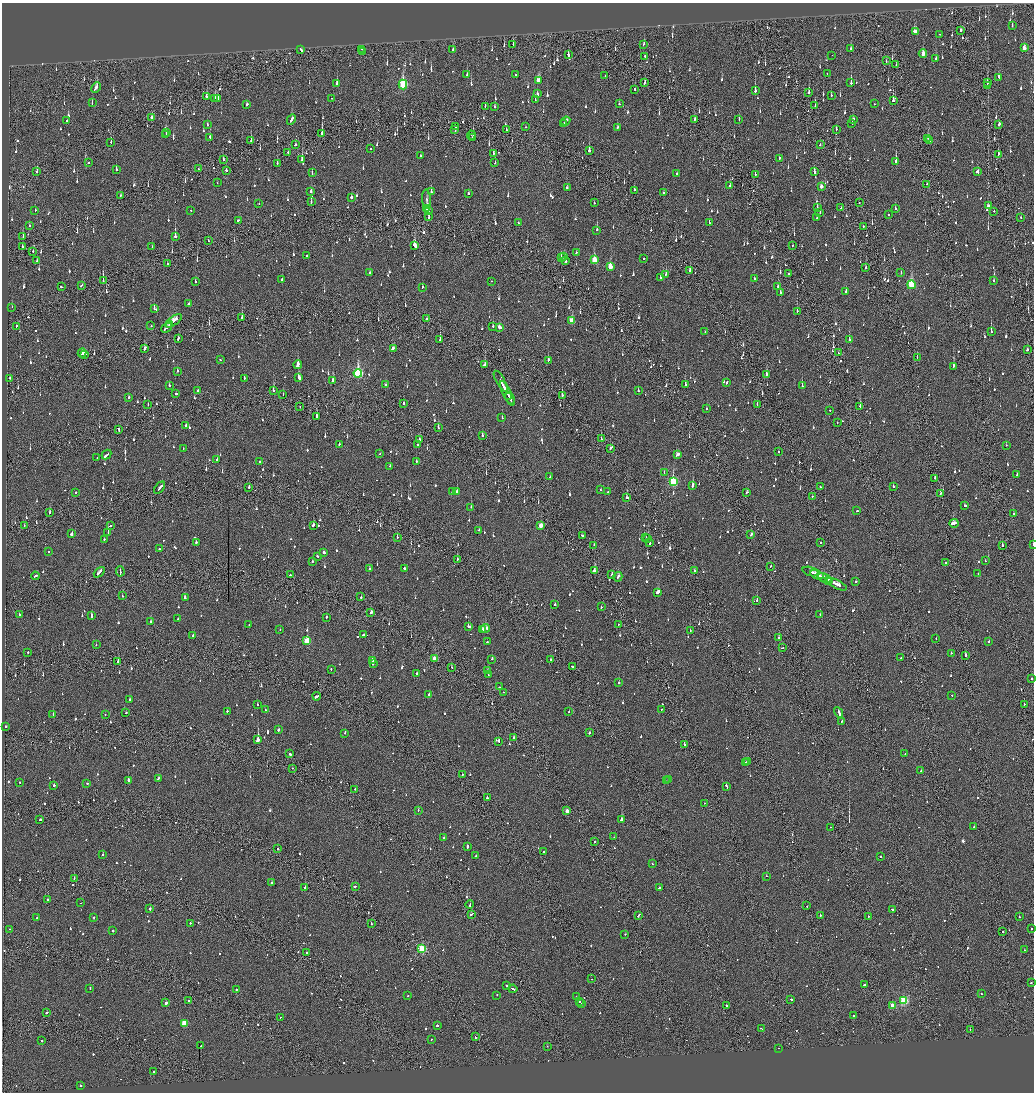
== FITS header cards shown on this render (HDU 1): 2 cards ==
NAXIS1  =                 2064
NAXIS2  =                 2180

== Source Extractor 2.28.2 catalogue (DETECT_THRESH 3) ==
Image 2064 x 2180 px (HDU 1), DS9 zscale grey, zoomed out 1/2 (1 PNG px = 2 x 2 image px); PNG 1036 x 1094 px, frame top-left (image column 1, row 2179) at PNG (2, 3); each listed source drawn as its Kron ellipse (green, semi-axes under 4 px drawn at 4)
Background -0.122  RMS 0.074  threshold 0.221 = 3 sigma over >= 5 px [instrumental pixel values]
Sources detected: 1583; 70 cannot appear on this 1/2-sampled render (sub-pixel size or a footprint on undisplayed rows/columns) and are neither listed nor drawn; of the other 1513, the 500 brightest by FLUX_AUTO listed and drawn (1013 fainter detections omitted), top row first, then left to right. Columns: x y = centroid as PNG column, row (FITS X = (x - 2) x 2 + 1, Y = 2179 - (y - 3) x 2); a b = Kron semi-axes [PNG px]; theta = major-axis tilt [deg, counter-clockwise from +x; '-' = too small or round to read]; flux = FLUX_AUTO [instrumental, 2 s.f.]
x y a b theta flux
1012 25 2 2 - 250
961 30 3 2 - 76
915 32 4 3 - 140
940 34 2 1 - 68
513 44 2 1 - 67
644 44 3 2 - 140
850 48 3 2 - 110
1024 48 3 2 - 130
361 49 2 1 - 120
301 50 3 2 - 160
453 50 3 2 - 61
362 51 2 2 - 220
923 54 4 2 - 150
568 55 4 2 - 79
832 55 2 2 - 100
645 56 2 2 - 60
936 59 3 2 - 70
886 60 3 1 - 59
896 65 2 2 - 57
827 74 2 1 - 63
467 75 2 2 - 98
516 75 2 2 - 56
605 76 2 2 - 77
999 77 4 2 - 150
538 80 4 4 - 190
987 82 3 2 - 59
644 83 4 2 - 68
851 83 3 2 - 140
337 84 3 2 - 130
403 84 5 3 - 1100
987 85 2 1 - 100
96 87 5 2 - 260
634 89 2 1 - 260
755 91 3 2 - 420
809 92 3 2 - 75
537 94 2 2 - 180
831 95 2 2 - 72
206 97 3 2 - 180
215 98 4 2 - 71
331 98 2 1 - 110
217 99 3 2 - 95
535 100 2 2 - 63
893 101 3 2 - 200
92 103 3 2 - 61
247 104 3 2 - 67
619 104 2 2 - 93
874 104 2 2 - 61
485 106 2 2 - 63
815 106 3 2 - 74
495 107 2 2 - 250
152 117 3 2 - 91
291 119 5 2 - 160
695 119 4 2 - 120
739 119 3 2 - 88
853 119 2 2 - 68
67 120 2 2 - 170
566 121 4 2 - 130
563 123 2 2 - 67
852 123 2 2 - 160
999 124 3 2 - 120
207 125 3 2 - 86
455 127 2 2 - 140
526 127 2 1 - 150
617 128 3 2 - 65
836 129 2 2 - 69
455 130 3 1 - 180
506 130 3 2 - 100
166 132 2 2 - 110
322 133 2 1 - 580
166 135 4 2 - 110
471 135 4 2 - 74
210 137 3 2 - 64
473 137 2 2 - 440
928 138 2 2 - 91
930 140 2 2 - 62
251 141 2 2 - 360
111 142 2 1 - 65
295 145 2 2 - 100
820 145 2 2 - 220
371 148 2 2 - 57
589 151 3 2 - 390
288 152 2 2 - 63
493 153 3 2 - 61
998 154 3 2 - 80
420 155 2 2 - 110
779 158 2 2 - 72
223 159 2 1 - 160
302 159 3 2 - 270
896 161 2 2 - 840
88 163 2 2 - 110
495 163 2 2 - 63
277 164 2 2 - 78
198 169 2 1 - 62
116 170 3 2 - 86
226 171 3 2 - 71
814 171 3 2 - 260
37 172 3 2 - 170
977 172 3 2 - 74
312 173 2 2 - 78
676 173 2 2 - 57
755 174 2 2 - 150
217 183 2 2 - 63
927 184 2 2 - 120
730 185 3 2 - 130
821 186 3 2 - 85
567 188 3 2 - 66
634 190 2 2 - 60
311 191 3 2 - 100
431 192 3 2 - 91
468 193 2 2 - 62
664 193 2 2 - 210
120 195 3 1 - 160
351 197 3 2 - 300
427 199 10 2 -87 67
311 202 2 2 - 97
594 203 2 1 - 79
859 203 2 1 - 57
259 204 2 2 - 67
988 206 3 2 - 110
817 208 3 2 - 100
841 208 2 2 - 120
426 209 3 3 - 330
895 209 3 2 - 59
191 210 2 1 - 69
35 211 3 2 - 57
428 211 2 1 - 140
994 211 2 2 - 66
820 213 2 2 - 75
888 214 2 2 - 61
429 217 4 2 - 180
1021 217 2 1 - 57
817 218 2 2 - 58
238 220 3 2 - 130
519 223 4 2 - 170
709 223 3 2 - 57
29 226 2 2 - 69
863 227 2 1 - 71
597 230 2 2 - 310
175 236 3 2 - 710
23 237 3 2 - 80
208 241 2 1 - 120
793 245 2 2 - 98
414 246 4 2 - 650
22 247 3 2 - 140
152 247 2 2 - 87
33 251 2 2 - 56
576 253 2 2 - 75
307 256 2 2 - 57
564 257 2 2 - 71
561 258 3 2 - 67
644 258 2 2 - 59
594 260 4 3 - 370
37 261 2 2 - 91
566 261 2 2 - 200
167 264 3 1 - 100
610 266 3 3 - 290
866 268 2 2 - 110
690 271 3 2 - 85
369 273 2 2 - 95
788 273 2 2 - 68
901 273 2 2 - 57
666 274 3 2 - 120
660 277 3 2 - 58
754 279 2 2 - 79
282 280 2 2 - 200
103 281 3 1 - 270
195 281 2 2 - 86
491 281 2 2 - 58
993 281 2 2 - 61
81 285 3 2 - 110
911 285 4 3 - 840
778 286 2 2 - 68
61 287 2 2 - 120
423 287 2 2 - 60
846 292 2 2 - 91
780 293 3 2 - 87
188 304 3 2 - 67
12 307 2 1 - 55
154 309 3 2 - 150
797 311 2 2 - 160
242 317 2 2 - 130
426 319 2 2 - 55
174 321 10 2 37 320
572 321 4 3 - 340
170 325 3 1 - 130
16 326 2 1 - 270
151 326 2 2 - 62
493 327 2 2 - 270
499 327 3 2 - 190
167 328 6 2 39 260
705 331 2 1 - 88
991 332 3 2 - 230
178 339 3 2 - 150
440 339 2 2 - 60
849 340 2 2 - 160
145 348 4 2 - 140
393 348 3 2 - 140
1027 350 3 2 - 67
82 353 4 2 - 200
838 353 3 2 - 89
85 354 4 2 - 270
917 358 2 1 - 76
220 360 2 2 - 55
548 360 2 2 - 130
298 365 4 2 - 310
484 365 3 2 - 170
953 366 3 2 - 290
177 371 2 2 - 80
358 373 4 3 - 1700
766 374 3 2 - 260
9 378 2 2 - 86
244 378 2 2 - 85
299 378 4 2 - 260
333 380 3 2 - 240
501 381 12 2 -61 340
727 382 3 2 - 150
169 385 2 2 - 72
386 385 2 2 - 100
685 385 2 2 - 240
802 386 2 2 - 270
198 390 2 2 - 93
273 390 2 2 - 87
638 391 2 2 - 66
507 393 13 2 -63 710
176 394 2 2 - 200
283 395 2 1 - 160
562 395 3 2 - 210
509 396 3 1 - 180
129 398 2 2 - 90
510 398 6 2 -61 270
404 403 2 2 - 250
757 404 2 2 - 57
148 405 2 2 - 80
860 406 2 2 - 150
300 407 2 2 - 57
706 409 2 2 - 91
830 410 2 2 - 58
317 416 3 2 - 120
502 418 2 2 - 57
837 423 2 2 - 60
186 425 3 2 - 91
438 428 2 1 - 92
119 429 3 2 - 160
482 435 2 2 - 94
419 439 2 2 - 180
601 439 2 2 - 56
339 444 2 2 - 77
418 445 2 2 - 60
1006 445 2 2 - 55
610 448 2 1 - 83
184 449 3 2 - 58
778 452 2 1 - 250
107 454 5 2 - 320
380 454 2 2 - 71
677 455 4 2 - 1200
97 458 2 2 - 60
217 459 2 2 - 70
259 461 2 2 - 55
416 461 2 2 - 62
390 466 2 2 - 93
664 473 2 2 - 57
1017 475 2 2 - 67
550 477 2 1 - 110
935 478 2 2 - 160
673 482 4 3 - 1200
693 486 2 2 - 470
893 486 3 2 - 120
820 487 2 2 - 99
159 488 7 2 51 290
249 488 2 1 - 210
600 490 2 2 - 64
452 491 2 2 - 74
76 492 2 2 - 97
457 492 2 2 - 220
608 492 2 2 - 92
747 492 3 2 - 78
940 493 4 1 - 130
627 497 2 2 - 310
812 497 3 1 - 100
965 505 2 2 - 62
471 507 2 2 - 150
857 511 2 1 - 70
50 512 3 2 - 150
1013 514 2 1 - 89
954 523 4 2 - 240
313 525 3 2 - 120
24 526 3 1 - 59
110 526 3 2 - 75
541 526 3 2 - 190
479 530 2 2 - 79
108 532 2 2 - 95
72 534 2 2 - 270
751 535 4 2 - 370
582 536 3 2 - 91
397 537 2 2 - 57
646 538 2 2 - 56
648 538 2 1 - 85
104 539 2 2 - 58
196 542 2 2 - 100
650 543 3 2 - 120
821 543 2 2 - 67
1033 544 2 1 - 120
594 545 2 1 - 140
1002 545 2 2 - 110
159 549 2 2 - 250
48 551 2 2 - 110
324 552 3 2 - 130
317 556 2 2 - 100
457 560 3 1 - 70
312 561 2 2 - 89
985 561 2 2 - 60
945 563 2 2 - 59
770 566 2 1 - 120
404 568 2 2 - 220
369 569 2 2 - 92
695 570 2 2 - 70
120 571 5 2 - 250
594 571 3 2 - 320
99 572 6 2 44 200
811 572 8 2 -19 270
612 574 3 1 - 61
978 574 2 2 - 64
290 575 2 2 - 190
817 575 7 2 -24 280
35 576 4 2 - 150
618 577 5 2 - 160
825 578 7 2 -25 360
829 580 3 2 - 150
856 582 2 2 - 130
837 584 11 2 -27 420
658 592 4 2 - 280
122 596 2 2 - 82
361 597 3 2 - 86
185 598 2 2 - 300
757 600 2 2 - 200
555 605 2 2 - 57
601 607 2 2 - 62
371 613 3 2 - 130
19 614 2 2 - 55
820 614 2 1 - 410
92 616 4 2 - 97
326 617 2 2 - 68
178 619 2 2 - 78
151 622 2 2 - 67
249 625 2 2 - 66
618 625 2 1 - 57
469 626 3 2 - 420
486 628 4 3 - 300
280 629 2 1 - 64
482 630 3 2 - 190
690 631 2 2 - 99
193 635 2 2 - 72
364 635 3 2 - 370
779 638 2 2 - 58
936 638 2 1 - 58
307 641 3 3 - 560
487 642 2 2 - 83
989 642 2 2 - 62
96 645 2 2 - 71
782 648 3 1 - 110
28 653 3 2 - 97
951 653 2 2 - 91
966 655 2 2 - 230
901 658 3 2 - 67
434 659 3 2 - 200
492 659 2 2 - 140
372 660 2 2 - 320
550 660 2 2 - 81
118 661 2 1 - 1100
373 663 3 2 - 110
452 667 2 2 - 66
572 667 2 2 - 180
331 669 2 2 - 63
487 670 2 2 - 58
417 673 2 2 - 87
488 675 2 1 - 83
1032 679 2 2 - 70
619 683 2 2 - 150
499 687 2 2 - 610
503 692 2 1 - 65
429 695 3 2 - 140
952 695 2 2 - 59
317 696 4 2 - 690
130 700 2 2 - 78
257 704 2 2 - 60
1024 704 2 1 - 180
661 709 2 2 - 89
265 710 2 2 - 92
227 711 2 2 - 110
569 712 2 2 - 84
839 712 5 2 - 280
126 713 2 2 - 57
53 714 2 2 - 81
105 714 2 1 - 130
842 721 2 2 - 95
5 726 2 2 - 250
278 729 3 2 - 110
345 733 2 2 - 63
589 733 2 2 - 160
513 737 2 2 - 59
258 740 2 2 - 2000
499 741 3 2 - 350
684 745 2 1 - 490
290 754 2 2 - 210
905 754 2 2 - 67
745 762 2 2 - 140
747 762 3 2 - 150
292 768 2 1 - 130
921 771 2 2 - 120
462 775 2 2 - 59
158 778 4 2 - 140
128 780 2 2 - 960
669 780 3 2 - 120
667 781 2 1 - 62
20 783 2 2 - 66
87 783 2 2 - 110
54 785 2 2 - 100
726 786 4 2 - 230
355 789 2 2 - 92
487 798 2 2 - 350
704 803 2 1 - 57
418 810 2 2 - 66
567 811 3 2 - 120
40 820 2 2 - 79
622 820 3 2 - 890
974 826 2 2 - 82
830 827 2 1 - 130
614 837 2 1 - 82
444 838 3 2 - 82
595 842 2 1 - 260
467 847 3 2 - 160
277 849 2 2 - 85
544 852 2 2 - 170
103 855 2 2 - 140
476 856 3 2 - 90
881 857 2 2 - 58
652 864 2 2 - 58
766 876 2 1 - 100
74 878 2 1 - 200
271 882 2 2 - 110
355 886 3 2 - 100
305 887 2 2 - 220
659 888 3 2 - 110
48 900 2 2 - 130
81 903 2 1 - 73
470 904 4 1 - 230
807 906 2 1 - 59
150 909 2 2 - 110
892 910 2 2 - 79
471 914 2 2 - 210
638 915 3 2 - 140
820 915 2 2 - 110
868 916 2 2 - 59
94 917 2 2 - 61
1019 917 2 2 - 160
37 918 2 2 - 55
190 923 2 2 - 85
371 923 2 2 - 63
1031 928 2 2 - 57
9 929 2 2 - 75
113 931 2 2 - 150
1003 932 2 2 - 98
625 934 2 2 - 64
422 948 3 3 - 910
1024 950 2 1 - 56
306 952 2 2 - 170
591 979 2 1 - 79
1031 983 2 1 - 59
864 985 3 2 - 160
507 986 2 2 - 92
90 988 3 2 - 88
236 989 2 2 - 70
513 989 4 1 - 210
981 994 2 2 - 64
497 995 2 2 - 99
408 996 2 2 - 65
576 997 2 2 - 74
791 999 3 2 - 67
904 1000 3 3 - 1200
188 1001 2 2 - 120
580 1001 2 2 - 86
166 1003 2 2 - 460
581 1004 2 2 - 86
892 1005 3 2 - 290
727 1006 3 2 - 300
47 1012 3 2 - 84
854 1016 2 2 - 130
280 1017 2 1 - 55
184 1023 3 3 - 420
437 1025 2 2 - 150
762 1029 2 1 - 190
970 1029 2 1 - 110
475 1037 2 2 - 120
431 1039 2 2 - 54
41 1041 2 2 - 220
201 1046 2 1 - 78
547 1046 2 2 - 61
778 1048 2 1 - 110
154 1072 2 2 - 100
80 1085 2 2 - 130
At the frame edge (FLAGS 8, measured only in part): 1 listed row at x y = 1033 544
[1013 fainter detections neither listed nor drawn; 70 sub-pixel or undisplayed-footprint detections neither listed nor drawn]